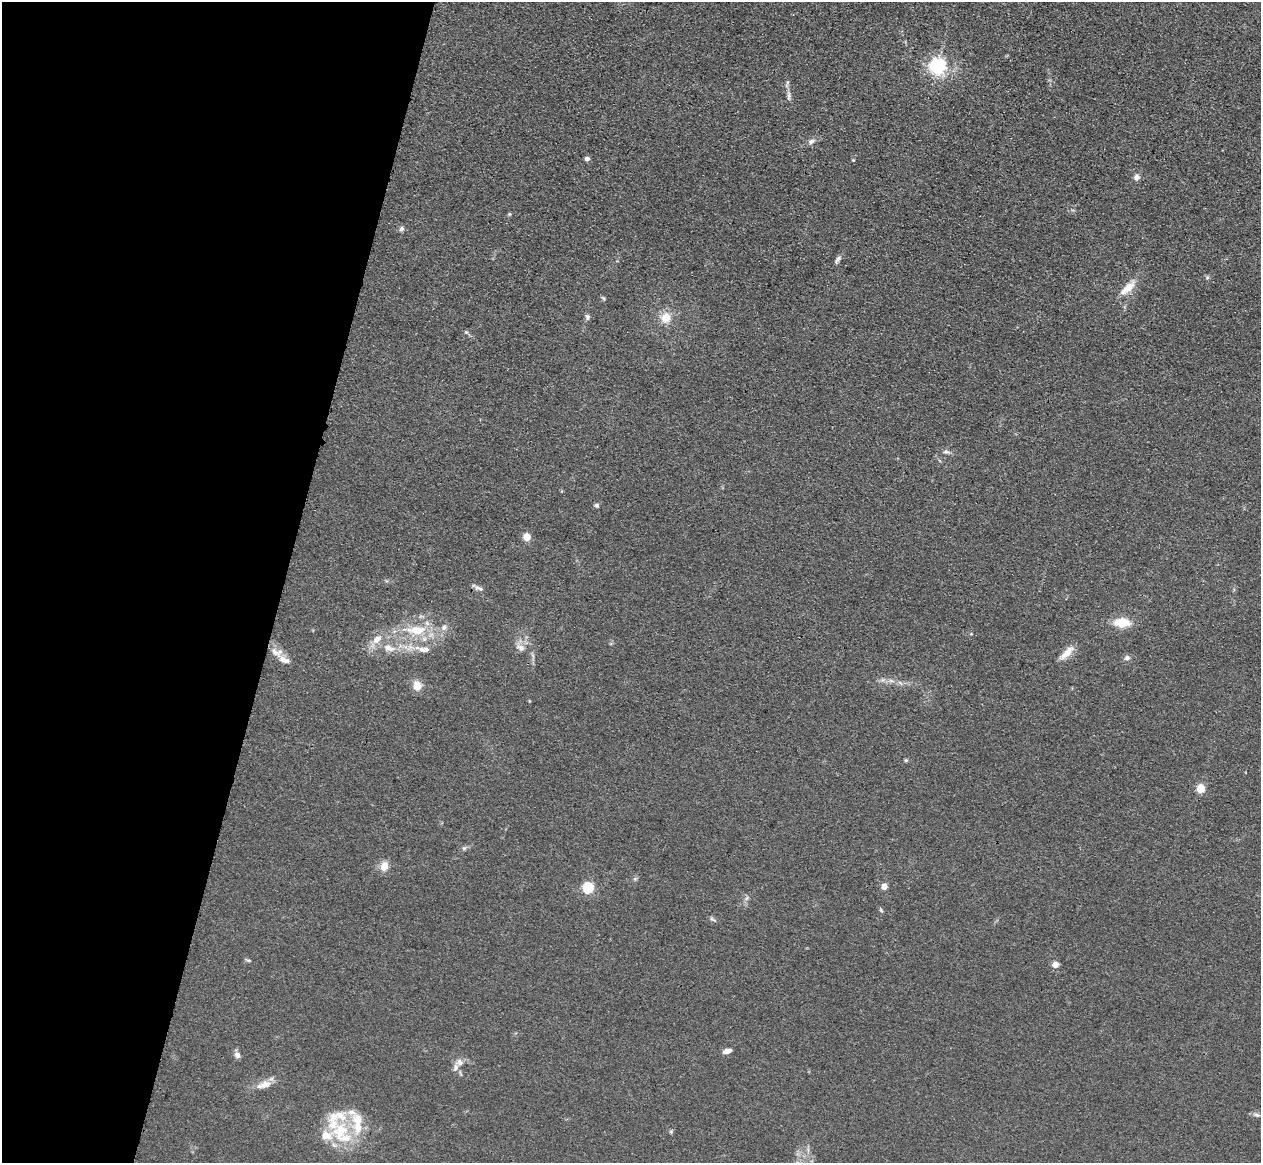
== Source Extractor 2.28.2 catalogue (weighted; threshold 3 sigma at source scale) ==
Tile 9 of 4 x 4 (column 1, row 3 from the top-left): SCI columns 37-1295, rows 1524-2684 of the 5108 x 5248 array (HDU 1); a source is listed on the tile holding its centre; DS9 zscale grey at full resolution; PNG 1263 x 1165 px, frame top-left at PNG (2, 2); no overlay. Shown black and unused: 22% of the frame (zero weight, under 3 of 4 exposures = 6% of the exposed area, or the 3 px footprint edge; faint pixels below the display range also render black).
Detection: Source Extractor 2.28.2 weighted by HDU 2 'WHT'; one run over the whole footprint, this tile lists its part. Background 0.0613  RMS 0.0074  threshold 0.0333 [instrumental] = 3 sigma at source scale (4.5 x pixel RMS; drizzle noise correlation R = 1.50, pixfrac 1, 0.05/0.05 arcsec/px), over >= 5 px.
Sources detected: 57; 10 inside a brighter listed object's ellipse — not listed separately; the other 47 listed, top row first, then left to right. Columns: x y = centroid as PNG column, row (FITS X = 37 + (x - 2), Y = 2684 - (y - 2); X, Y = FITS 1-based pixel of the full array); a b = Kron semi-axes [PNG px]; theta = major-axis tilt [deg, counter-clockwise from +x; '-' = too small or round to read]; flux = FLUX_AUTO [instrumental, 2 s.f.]
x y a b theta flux
937 66 6 6 - 280
789 96 14 5 -88 3.2
811 142 9 7 24 2.9
587 159 5 5 - 2.8
853 160 5 4 - 0.79
1137 177 7 7 - 3.1
509 214 5 4 - 0.9
401 229 7 6 - 1.9
838 259 11 5 53 2.3
1207 277 6 5 - 1.3
1128 288 28 10 43 11
603 298 8 4 -45 1.1
587 317 8 6 -83 1.9
666 318 13 12 - 11
946 452 9 6 -15 2.2
596 505 5 5 - 1.8
527 537 5 5 - 19
480 588 9 6 -22 2.6
1122 623 16 9 -3 17
417 630 37 13 -2 28
520 647 14 8 -29 5.1
389 648 19 9 -18 9.3
424 649 19 7 -5 7.3
1069 651 18 10 39 8.2
277 652 18 11 -16 7.5
1127 658 8 6 18 2.4
891 681 7 4 -2 2
900 683 8 3 -45 1.4
417 685 14 11 -76 6.9
906 760 6 4 18 0.97
1201 788 5 5 - 30
464 848 6 6 - 1.5
384 866 10 8 64 8.3
635 879 6 5 - 1.3
884 886 5 4 - 9.6
588 888 5 5 - 69
881 910 6 4 -46 1
712 919 9 3 -33 1.4
248 960 9 3 -5 1.1
1055 965 7 7 - 4.3
727 1051 9 5 17 4.3
237 1055 9 7 -61 3.1
459 1062 11 9 -5 4.3
264 1085 23 9 17 7.9
1257 1115 11 5 -13 2.1
340 1131 28 24 57 37
671 1132 5 5 - 1.1